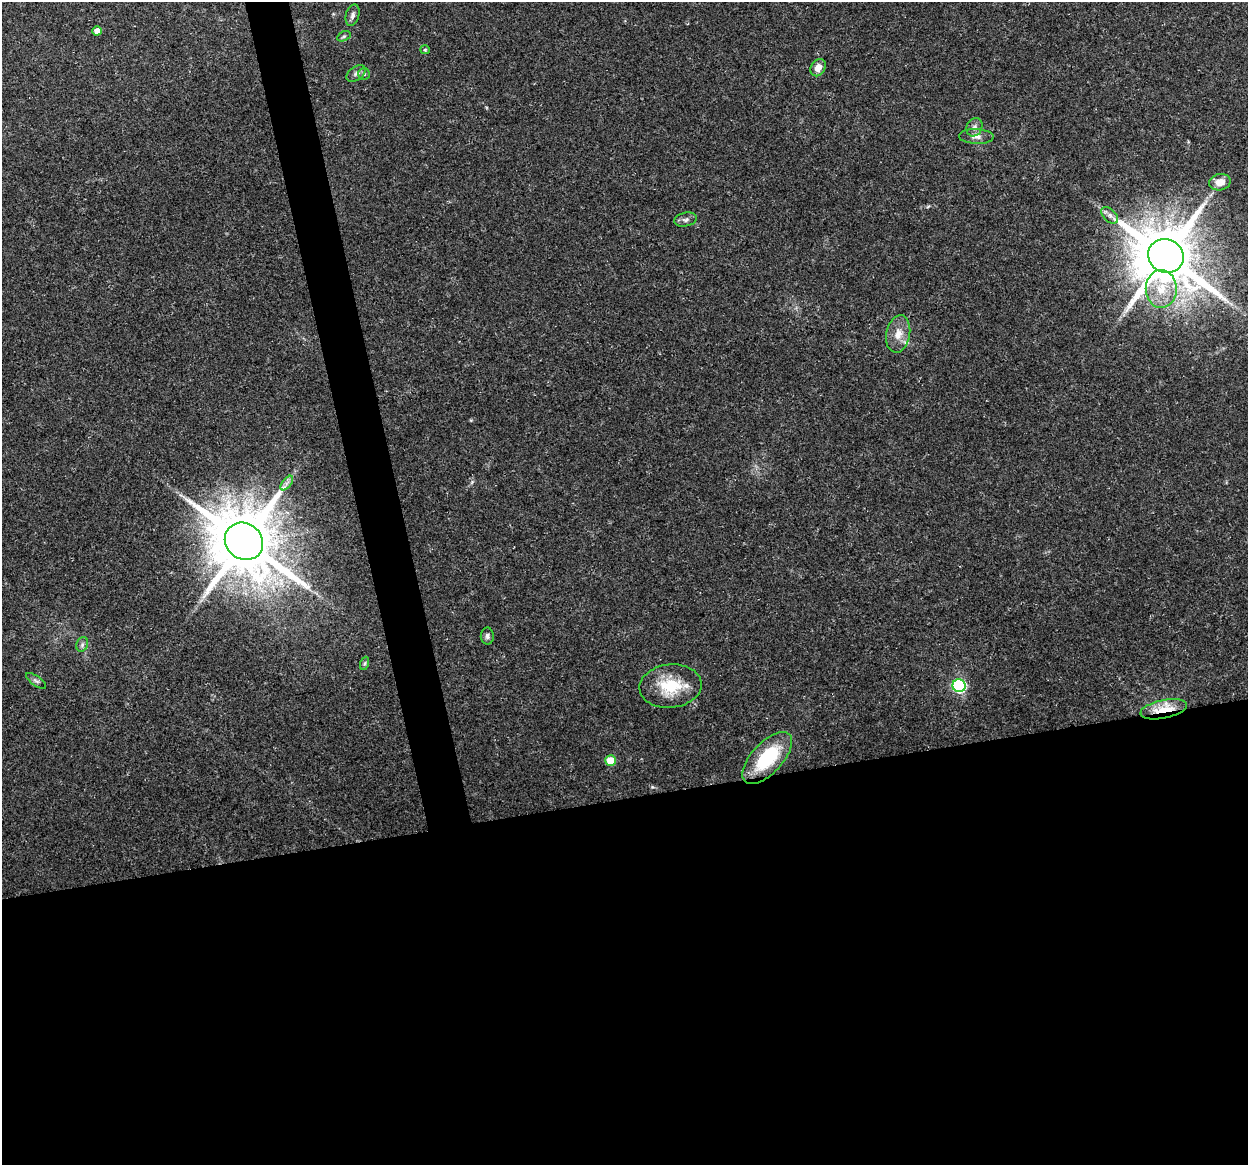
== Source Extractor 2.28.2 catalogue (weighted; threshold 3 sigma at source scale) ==
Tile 15 of 4 x 4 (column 3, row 4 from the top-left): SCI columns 2491-3736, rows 33-1195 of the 4981 x 4766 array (HDU 1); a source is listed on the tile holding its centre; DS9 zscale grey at full resolution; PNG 1250 x 1167 px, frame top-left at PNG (2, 2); each listed source drawn as its Kron ellipse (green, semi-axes under 4 px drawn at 4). Shown black and unused: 34% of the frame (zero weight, under 3 of 5 exposures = <1% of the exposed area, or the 3 px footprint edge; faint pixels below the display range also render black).
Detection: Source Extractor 2.28.2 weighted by HDU 2 'WHT'; one run over the whole footprint, this tile lists its part. Background 0.025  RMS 0.0033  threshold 0.0147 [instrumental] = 3 sigma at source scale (4.5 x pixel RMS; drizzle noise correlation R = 1.50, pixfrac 1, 0.0396/0.0396 arcsec/px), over >= 5 px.
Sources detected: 26; all 26 listed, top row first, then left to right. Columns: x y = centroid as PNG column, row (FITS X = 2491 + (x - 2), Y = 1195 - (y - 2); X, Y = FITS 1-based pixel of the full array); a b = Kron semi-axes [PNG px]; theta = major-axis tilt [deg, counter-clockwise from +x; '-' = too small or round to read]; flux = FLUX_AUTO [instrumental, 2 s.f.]
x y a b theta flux
353 15 11 6 74 1.2
97 31 5 4 - 3.3
344 36 7 4 29 0.55
425 50 5 4 - 0.41
818 68 9 7 57 3.1
356 73 11 6 37 1.2
364 74 6 5 - 0.58
974 127 9 7 63 1.4
976 136 17 7 -2 2
1220 182 11 8 12 3.6
1110 215 10 6 -45 1.4
686 220 11 7 12 1.3
1166 256 18 16 -28 2600
1161 289 19 15 88 8.3
898 334 19 12 79 4.4
287 483 8 4 52 1.1
244 541 20 18 -39 2900
487 636 8 6 -89 0.96
82 644 7 5 70 0.86
365 663 7 4 71 0.56
36 681 12 5 -35 0.93
670 686 31 21 6 13
959 686 6 6 - 55
1164 709 24 9 12 9.7
767 758 32 15 47 20
610 761 5 5 - 7
Overlapping masked pixels (flux is a lower limit): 1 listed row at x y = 1164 709